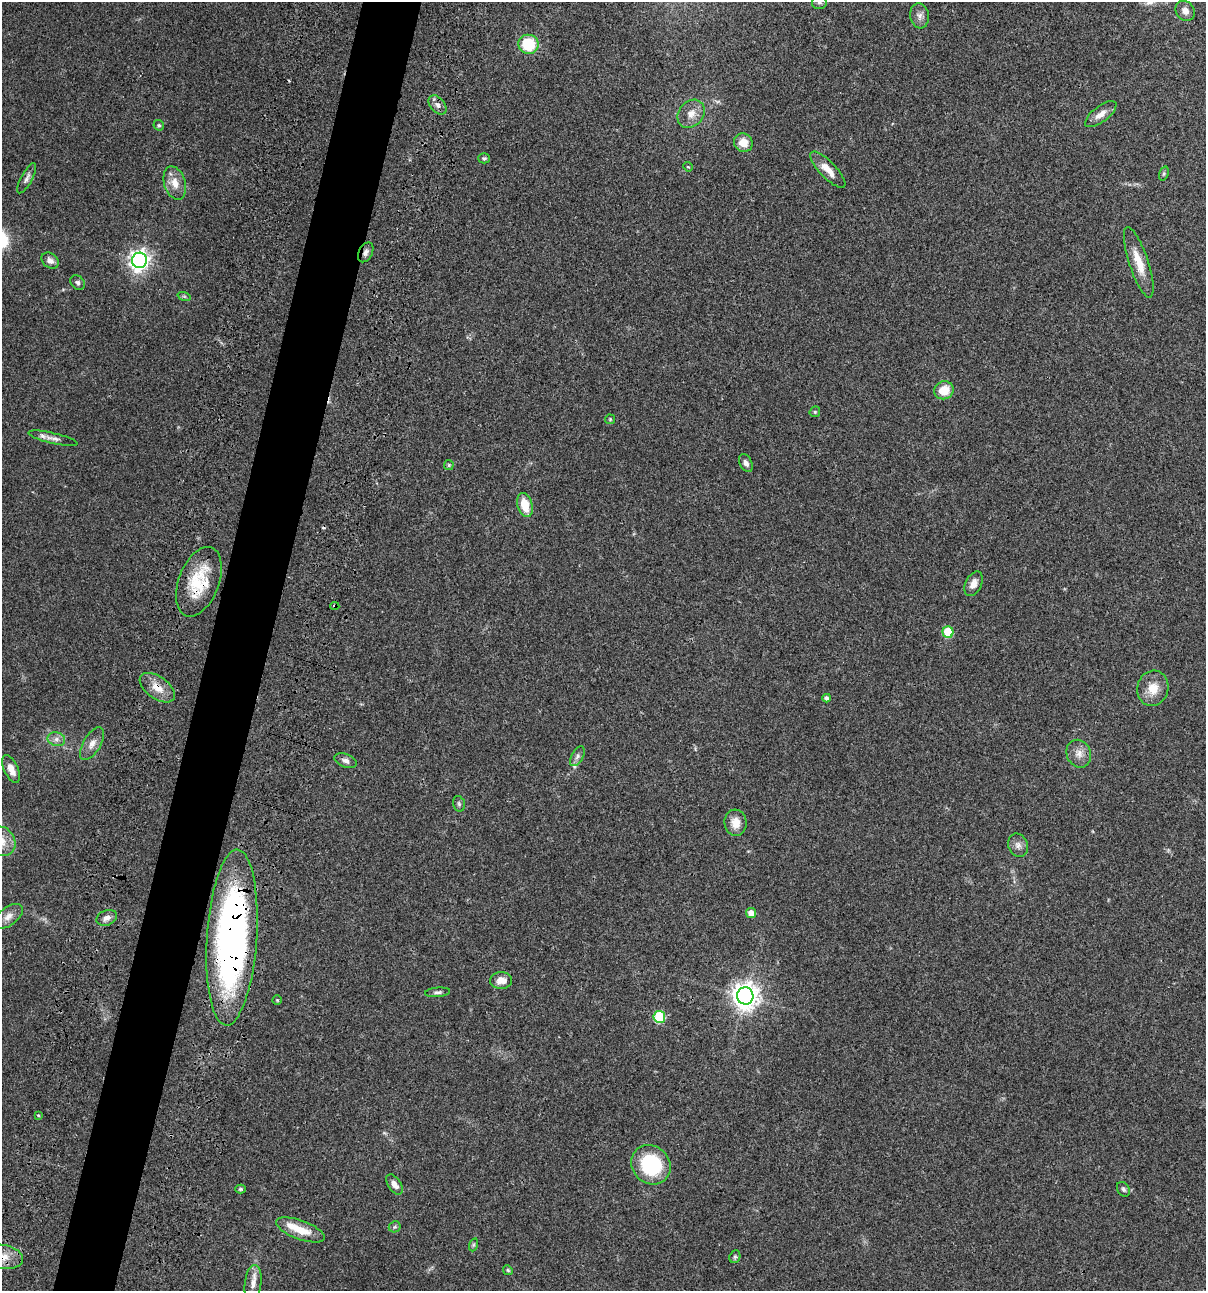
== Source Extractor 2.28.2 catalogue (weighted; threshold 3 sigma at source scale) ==
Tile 7 of 4 x 4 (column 3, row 2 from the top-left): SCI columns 2640-3843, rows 2697-3985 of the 5404 x 5390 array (HDU 1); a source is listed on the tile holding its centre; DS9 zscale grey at full resolution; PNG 1208 x 1293 px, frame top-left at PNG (2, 2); each listed source drawn as its Kron ellipse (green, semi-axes under 4 px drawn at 4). Shown black and unused: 5% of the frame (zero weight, under 3 of 4 exposures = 9% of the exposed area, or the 3 px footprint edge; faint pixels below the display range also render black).
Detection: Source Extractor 2.28.2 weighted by HDU 2 'WHT'; one run over the whole footprint, this tile lists its part. Background 0.0464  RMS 0.0055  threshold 0.0247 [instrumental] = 3 sigma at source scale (4.5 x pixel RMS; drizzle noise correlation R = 1.50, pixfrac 1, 0.05/0.05 arcsec/px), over >= 5 px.
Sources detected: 69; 1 cosmic-ray / hot-pixel residue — neither listed nor drawn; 2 inside a brighter listed object's ellipse — not listed separately; the other 66 listed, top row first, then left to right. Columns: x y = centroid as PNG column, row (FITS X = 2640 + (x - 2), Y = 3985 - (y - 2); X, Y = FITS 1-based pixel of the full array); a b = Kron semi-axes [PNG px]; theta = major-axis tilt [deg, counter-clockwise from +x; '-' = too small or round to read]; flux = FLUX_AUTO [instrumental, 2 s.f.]
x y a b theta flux
820 2 8 6 0 1.2
1185 11 11 9 -50 3.1
919 16 13 9 -83 3
528 44 10 9 - 20
437 105 11 7 -49 2.3
691 114 15 12 50 5.7
1101 114 19 8 37 4.6
159 125 6 5 - 0.77
743 143 9 9 - 6.4
484 158 6 5 - 0.82
688 167 5 4 - 0.63
828 170 24 8 -46 6.6
1164 174 7 4 70 0.79
27 178 17 5 62 2.1
175 183 17 10 -72 6.2
366 252 10 7 62 2.3
139 260 8 7 - 300
50 261 9 7 -38 2.6
1139 262 37 9 -72 10
78 283 8 6 -46 1.3
184 296 7 4 -18 0.82
944 390 10 9 - 9.8
815 412 5 5 - 0.68
610 419 5 5 - 0.6
53 438 25 5 -13 3.2
746 463 9 6 -60 2
449 465 5 5 - 0.66
525 505 12 7 -74 10
199 582 36 20 69 23
974 584 13 8 63 3.4
335 606 4 4 - 0.71
948 632 5 5 - 20
157 688 20 11 -35 7
1153 688 18 15 74 8.4
827 698 4 4 - 1.7
56 739 9 7 -13 2.4
92 744 18 8 59 4.2
1079 754 14 12 -67 4.5
577 756 11 6 61 1.9
346 761 12 6 -22 2.2
11 769 15 7 -65 5.4
459 804 8 5 -75 1
735 823 13 11 -84 5.8
2 841 15 13 -57 7.1
1018 845 12 9 -67 2.9
751 913 5 5 - 3.9
8 916 17 9 37 4.4
107 918 11 7 22 2.8
232 937 88 25 86 220
501 981 11 8 1 4.8
437 992 12 5 5 1.5
745 996 8 8 - 570
277 1000 4 4 - 0.53
659 1017 6 6 - 32
38 1115 3 3 - 0.6
651 1165 21 18 -45 39
394 1184 11 6 -56 3.1
240 1189 5 4 - 0.76
1123 1189 8 6 -57 1.1
395 1227 6 5 - 0.9
300 1230 25 9 -20 10
473 1245 6 4 71 0.78
2 1257 21 12 -9 8.1
735 1257 7 5 69 0.98
508 1270 5 4 - 0.65
253 1283 18 8 84 4.3
Overlapping masked pixels (flux is a lower limit): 6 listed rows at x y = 366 252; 199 582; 335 606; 157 688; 232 937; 2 1257
Isophote crosses this tile's border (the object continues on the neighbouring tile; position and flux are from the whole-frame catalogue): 3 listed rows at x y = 820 2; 2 841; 2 1257